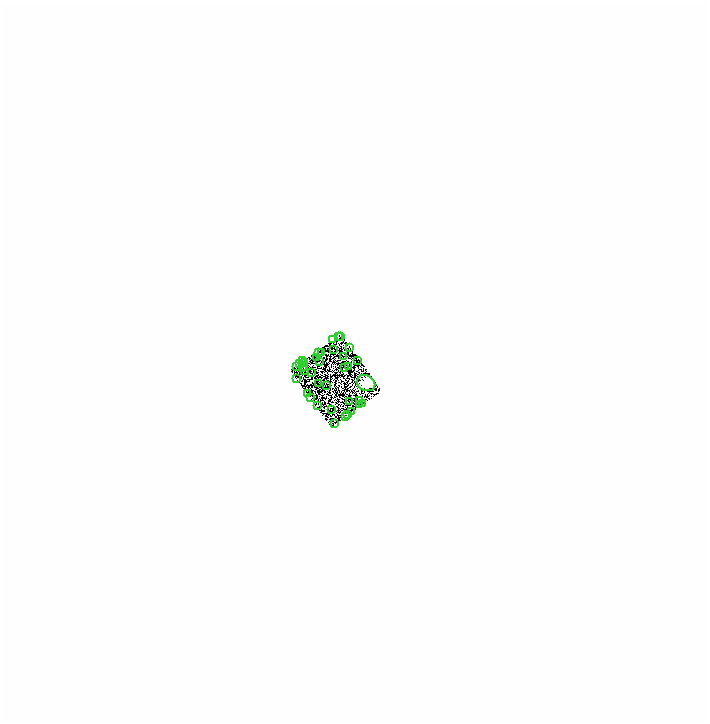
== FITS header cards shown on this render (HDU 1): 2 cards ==
NAXIS1  =                 1412
NAXIS2  =                 1440

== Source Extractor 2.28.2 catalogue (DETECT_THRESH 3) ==
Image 1412 x 1440 px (HDU 1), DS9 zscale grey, zoomed out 1/2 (1 PNG px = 2 x 2 image px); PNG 710 x 724 px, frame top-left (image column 2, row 1439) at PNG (3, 2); each listed source drawn as its Kron ellipse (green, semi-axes under 4 px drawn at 4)
Background 0.0096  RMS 4.6e-06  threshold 1.39e-05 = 3 sigma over >= 5 px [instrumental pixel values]
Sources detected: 181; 144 cannot appear on this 1/2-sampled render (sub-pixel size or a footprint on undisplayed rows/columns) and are neither listed nor drawn; the other 37 listed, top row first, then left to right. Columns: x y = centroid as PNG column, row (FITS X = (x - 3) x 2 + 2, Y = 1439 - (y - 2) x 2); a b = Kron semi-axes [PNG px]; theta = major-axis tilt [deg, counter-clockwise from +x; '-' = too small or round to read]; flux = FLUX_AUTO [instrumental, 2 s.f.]
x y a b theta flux
339 335 3 1 - 2.7
341 335 2 1 - 0.51
333 339 3 1 - 0.27
350 347 3 2 - 0.89
334 348 2 1 - 0.43
322 351 2 1 - 0.81
319 352 2 1 - 0.36
317 356 3 1 - 0.12
344 356 2 1 - 0.47
303 360 3 1 - 1.2
358 360 2 1 - 0.0079
320 361 3 1 - 0.35
305 362 4 1 - 0.052
300 363 3 1 - 0.79
297 365 3 2 - 1.8
349 365 2 1 - 0.7
303 366 3 2 - 1.2
305 366 2 1 - 0.34
345 366 2 1 - 0.59
305 369 2 1 - 0.29
312 371 3 1 - 0.8
297 377 2 1 - 1.6
319 382 3 1 - 0.51
366 382 9 7 -25 2900
327 384 2 1 - 0.16
308 393 3 1 - 0.53
311 396 3 2 - 2.2
360 400 3 2 - 0.39
350 401 2 1 - 1.1
363 402 2 1 - 0.074
318 404 2 2 - 0.35
360 404 3 2 - 0.36
332 409 2 1 - 0.3
352 410 3 1 - 0.41
348 413 2 2 - 0.79
346 415 3 2 - 0.0071
335 423 2 1 - 0.099
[144 sub-pixel or undisplayed-footprint detections neither listed nor drawn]